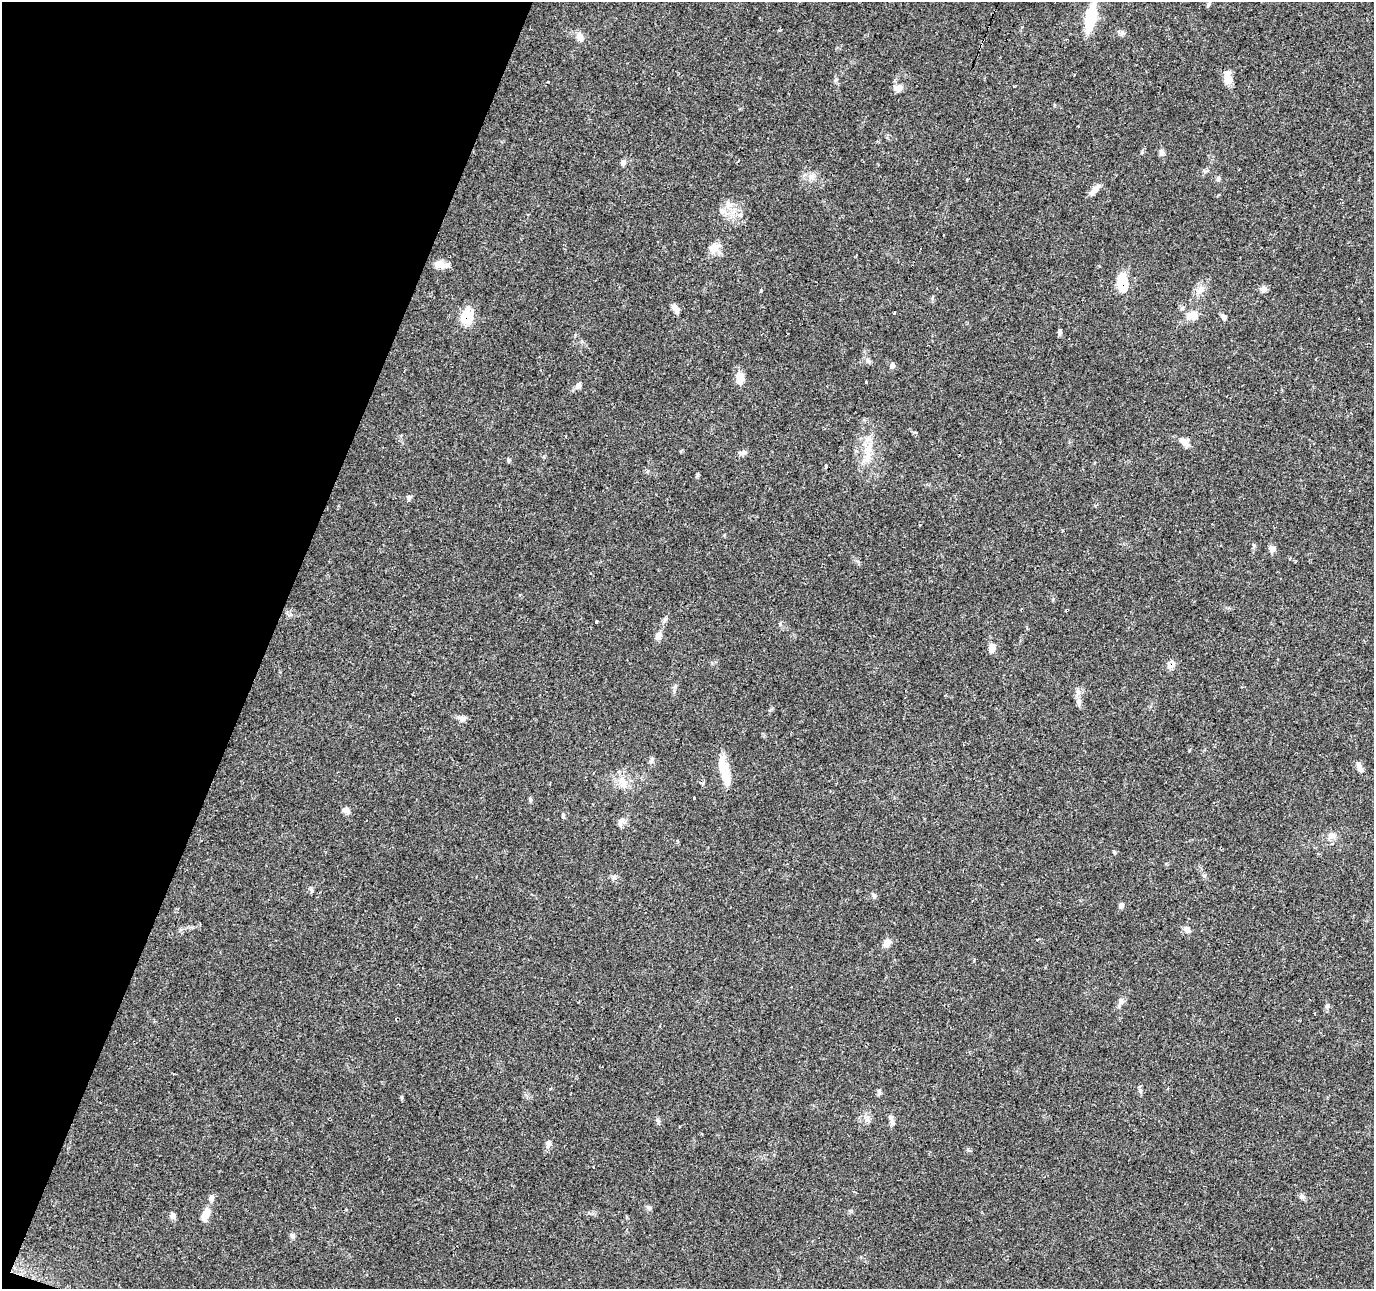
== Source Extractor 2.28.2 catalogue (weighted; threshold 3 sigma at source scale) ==
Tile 9 of 4 x 4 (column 1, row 3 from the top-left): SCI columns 8-1379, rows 1564-2850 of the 5493 x 5634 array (HDU 1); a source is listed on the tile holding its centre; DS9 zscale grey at full resolution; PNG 1376 x 1291 px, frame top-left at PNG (2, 2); no overlay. Shown black and unused: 19% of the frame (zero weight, under 2 of 3 exposures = <1% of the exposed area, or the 3 px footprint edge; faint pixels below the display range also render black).
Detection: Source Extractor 2.28.2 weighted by HDU 2 'WHT'; one run over the whole footprint, this tile lists its part. Background 0.0634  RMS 0.0049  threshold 0.022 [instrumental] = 3 sigma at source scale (4.5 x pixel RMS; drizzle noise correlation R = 1.50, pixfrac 1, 0.0396/0.0396 arcsec/px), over >= 5 px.
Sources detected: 85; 6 cosmic-ray / hot-pixel residue — not listed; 3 inside a brighter listed object's ellipse — not listed separately; the other 76 listed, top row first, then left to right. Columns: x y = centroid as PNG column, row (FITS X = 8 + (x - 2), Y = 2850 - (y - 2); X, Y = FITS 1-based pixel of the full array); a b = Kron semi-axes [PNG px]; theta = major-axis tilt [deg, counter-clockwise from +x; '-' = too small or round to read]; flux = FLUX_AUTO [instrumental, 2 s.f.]
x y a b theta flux
1208 4 8 4 81 0.79
1090 18 25 9 78 25
580 37 12 7 -66 3.4
1228 79 14 10 -55 4.1
548 81 3 2 - 0.39
898 88 11 8 17 3.1
1161 153 8 7 - 1.4
623 162 8 6 87 1.4
812 176 10 7 33 2.4
1218 178 7 5 90 0.94
1095 189 20 6 47 3.1
728 204 11 8 -63 3.2
722 211 8 7 - 2
740 215 6 5 - 0.98
714 248 15 12 17 4.2
440 264 14 8 -2 4.7
1122 283 21 9 -85 15
1201 289 12 6 56 2.7
1263 289 9 7 10 2
760 291 3 3 - 2.4
674 307 9 8 - 1.8
894 312 3 3 - 1.7
1194 316 13 10 49 4.2
467 317 16 11 70 15
1224 317 8 6 -76 1.5
1060 332 7 5 71 1
868 361 9 5 -63 1.3
892 366 7 6 - 1.6
740 378 15 10 89 4.3
865 382 3 3 - 1.5
579 385 8 7 - 1.4
1184 442 14 8 -52 3
743 452 12 6 14 1.6
868 453 34 10 77 9.6
508 460 6 4 89 0.61
826 466 5 3 - 0.39
409 497 7 5 -83 0.94
1272 549 8 7 - 2.3
596 622 3 3 - 0.71
658 636 11 7 61 2.6
992 648 10 7 78 3.6
1171 665 10 8 32 3.4
1079 702 11 7 -89 2.2
461 719 8 5 -46 1.4
1190 751 3 3 - 1.4
651 760 11 5 73 1.1
722 765 26 14 -89 8.1
1359 767 13 6 -73 2.3
593 772 3 2 - 0.79
623 783 17 9 -70 4.7
694 798 3 3 - 1.3
530 799 7 4 -89 0.7
346 810 10 7 -30 2.1
563 815 6 4 -77 0.71
621 822 13 6 56 2
1332 836 12 9 1 2.7
1114 852 5 4 - 0.54
311 890 7 4 -71 0.76
874 895 7 5 -70 0.95
1121 905 7 6 - 1.5
1187 929 9 8 - 1.9
1037 940 3 3 - 2.2
887 943 11 9 47 2.9
1120 1002 11 6 64 1.8
1327 1006 7 5 68 1.1
879 1091 8 6 -89 1
892 1120 16 5 -78 2
658 1121 6 5 - 0.87
548 1144 11 6 88 2
968 1150 7 3 -19 0.67
1302 1197 8 6 -74 1.2
211 1198 10 7 84 1.7
649 1208 8 4 -32 0.89
205 1215 13 8 65 5.5
172 1216 8 7 - 1.7
292 1235 8 6 -89 1.1
Overlapping masked pixels (flux is a lower limit): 3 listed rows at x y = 1122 283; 467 317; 1171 665
Unlisted compact peaks at least as high as the median listed source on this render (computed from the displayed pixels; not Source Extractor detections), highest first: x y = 402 1097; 697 475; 1140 1091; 290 614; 1142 152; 614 877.